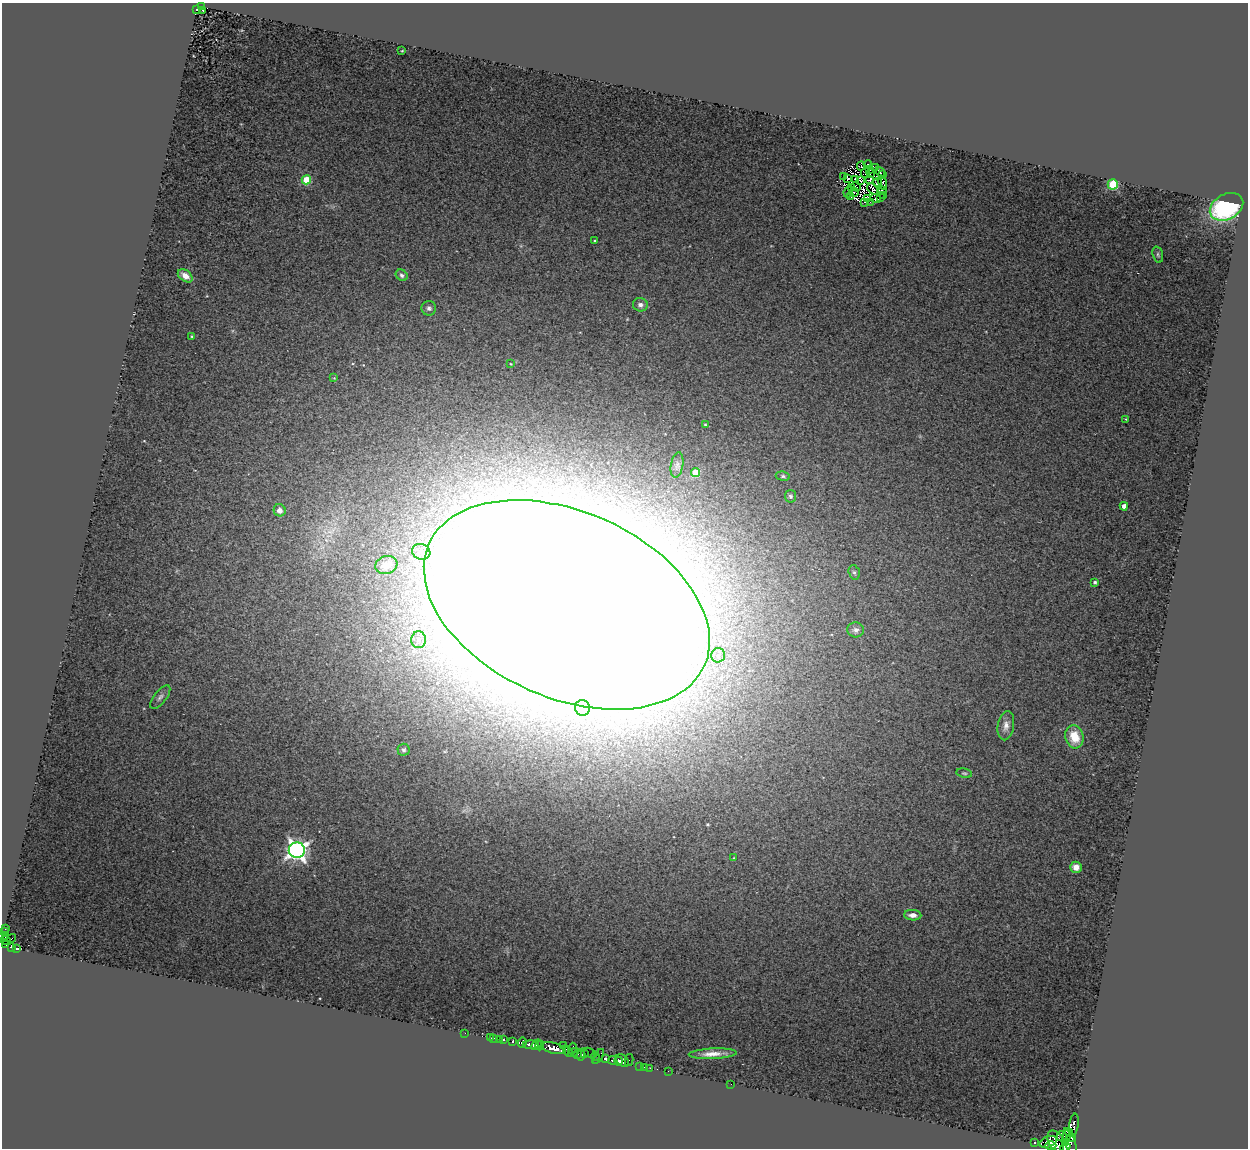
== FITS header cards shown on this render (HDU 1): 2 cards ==
NAXIS1  =                 1246
NAXIS2  =                 1146

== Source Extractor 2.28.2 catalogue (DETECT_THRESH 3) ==
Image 1246 x 1146 px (HDU 1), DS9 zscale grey, 1 PNG px = 1 image px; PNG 1250 x 1150 px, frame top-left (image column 1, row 1146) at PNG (2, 3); each listed source drawn as its Kron ellipse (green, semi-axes under 4 px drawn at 4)
Background 0.981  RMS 0.33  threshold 0.999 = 3 sigma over >= 5 px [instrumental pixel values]
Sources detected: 130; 9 with non-positive FLUX_AUTO (blend fragments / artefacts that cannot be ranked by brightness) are neither listed nor drawn; the other 121 listed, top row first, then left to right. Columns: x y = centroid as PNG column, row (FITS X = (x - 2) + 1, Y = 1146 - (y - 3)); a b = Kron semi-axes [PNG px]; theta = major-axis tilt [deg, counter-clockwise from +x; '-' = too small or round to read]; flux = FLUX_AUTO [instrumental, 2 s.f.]
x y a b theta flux
202 7 4 2 - 280
197 9 3 3 - 190
203 10 3 2 - 56
402 51 3 2 - 17
868 164 4 3 - 62
861 166 4 2 - 19
875 167 2 2 - 17
870 170 2 2 - 30
880 172 5 2 - 12
865 173 5 2 - 26
870 173 3 2 - 24
883 175 3 2 - 26
844 176 3 2 - 57
848 179 3 2 - 7.2
855 179 3 2 - 21
870 179 4 3 - 12
306 180 5 4 - 890
861 180 4 2 - 22
877 182 4 3 - 0.048
882 183 7 2 -71 28
1113 184 5 5 - 1800
852 187 3 2 - 36
856 187 5 2 - 25
873 189 6 4 -50 99
882 191 3 2 - 30
848 192 5 2 - 35
854 193 5 3 - 75
883 195 2 2 - 60
850 197 3 2 - 35
880 197 2 2 - 26
876 198 5 3 - 20
867 199 3 2 - 10
864 202 3 2 - 66
870 202 2 2 - 24
1227 207 18 12 28 2900
595 241 3 3 - 28
1158 255 8 5 -72 41
402 275 6 5 - 63
185 276 8 5 -37 180
640 305 7 6 - 90
429 308 7 7 - 84
192 336 3 2 - 23
511 364 3 3 - 18
334 378 4 4 - 19
1126 419 4 2 - 19
705 425 3 2 - 21
677 465 13 6 81 76
696 473 4 4 - 730
783 476 7 4 -7 44
790 496 6 5 - 51
1124 506 4 4 - 150
280 510 6 6 - 150
421 552 9 7 -20 150
386 565 11 9 18 260
854 572 7 5 -72 44
1095 582 3 3 - 43
567 605 150 93 -24 280000
856 630 8 7 - 82
418 640 8 7 - 120
718 655 7 7 - 84
160 697 14 6 51 86
582 708 8 7 - 130
1006 726 15 8 80 160
1074 737 12 9 -76 490
404 750 6 6 - 57
964 773 8 5 -10 38
297 850 8 8 - 13000
734 858 3 3 - 17
1076 867 6 5 - 170
913 915 8 5 -2 160
5 928 3 2 - 43
4 932 4 3 - 98
6 936 3 2 - 140
11 938 4 2 - 24
5 940 5 3 - 230
6 945 2 2 - 71
12 947 4 3 - 290
16 948 4 3 - 360
465 1033 2 2 - 22
491 1038 2 2 - 12
494 1038 2 2 - 19
499 1039 2 2 - 16
504 1040 3 3 - 110
513 1041 3 3 - 56
522 1043 5 3 - 230
531 1045 8 4 -3 1100
536 1045 6 2 50 500
540 1046 5 4 - 580
564 1046 3 2 - 150
554 1048 12 5 -15 4400
572 1048 6 3 73 640
568 1051 6 3 -56 480
573 1052 6 3 32 340
585 1053 3 2 - 99
590 1053 7 3 -33 370
577 1054 3 2 - 100
713 1054 24 5 3 250
581 1055 6 3 85 180
595 1056 4 3 - 140
598 1056 8 3 58 190
605 1059 4 3 - 660
612 1060 4 3 - 240
622 1060 7 5 -47 1100
629 1060 6 2 76 51
618 1061 4 3 - 450
640 1066 2 2 - 30
644 1067 2 2 - 19
650 1068 3 2 - 24
668 1071 2 2 - 46
731 1084 2 2 - 60
1074 1125 11 5 80 1500
1068 1135 6 3 55 460
1062 1136 5 5 - 1000
1072 1137 3 2 - 710
1056 1141 11 7 -61 1900
1048 1142 9 5 22 2400
1065 1142 3 3 - 2200
1070 1142 14 5 -73 1500
1035 1143 3 3 - 360
1051 1146 5 2 - 510
1065 1147 5 3 - 240
At the frame edge (FLAGS 8, measured only in part): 2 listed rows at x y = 5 940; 1065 1147
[9 non-positive-flux detections neither listed nor drawn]